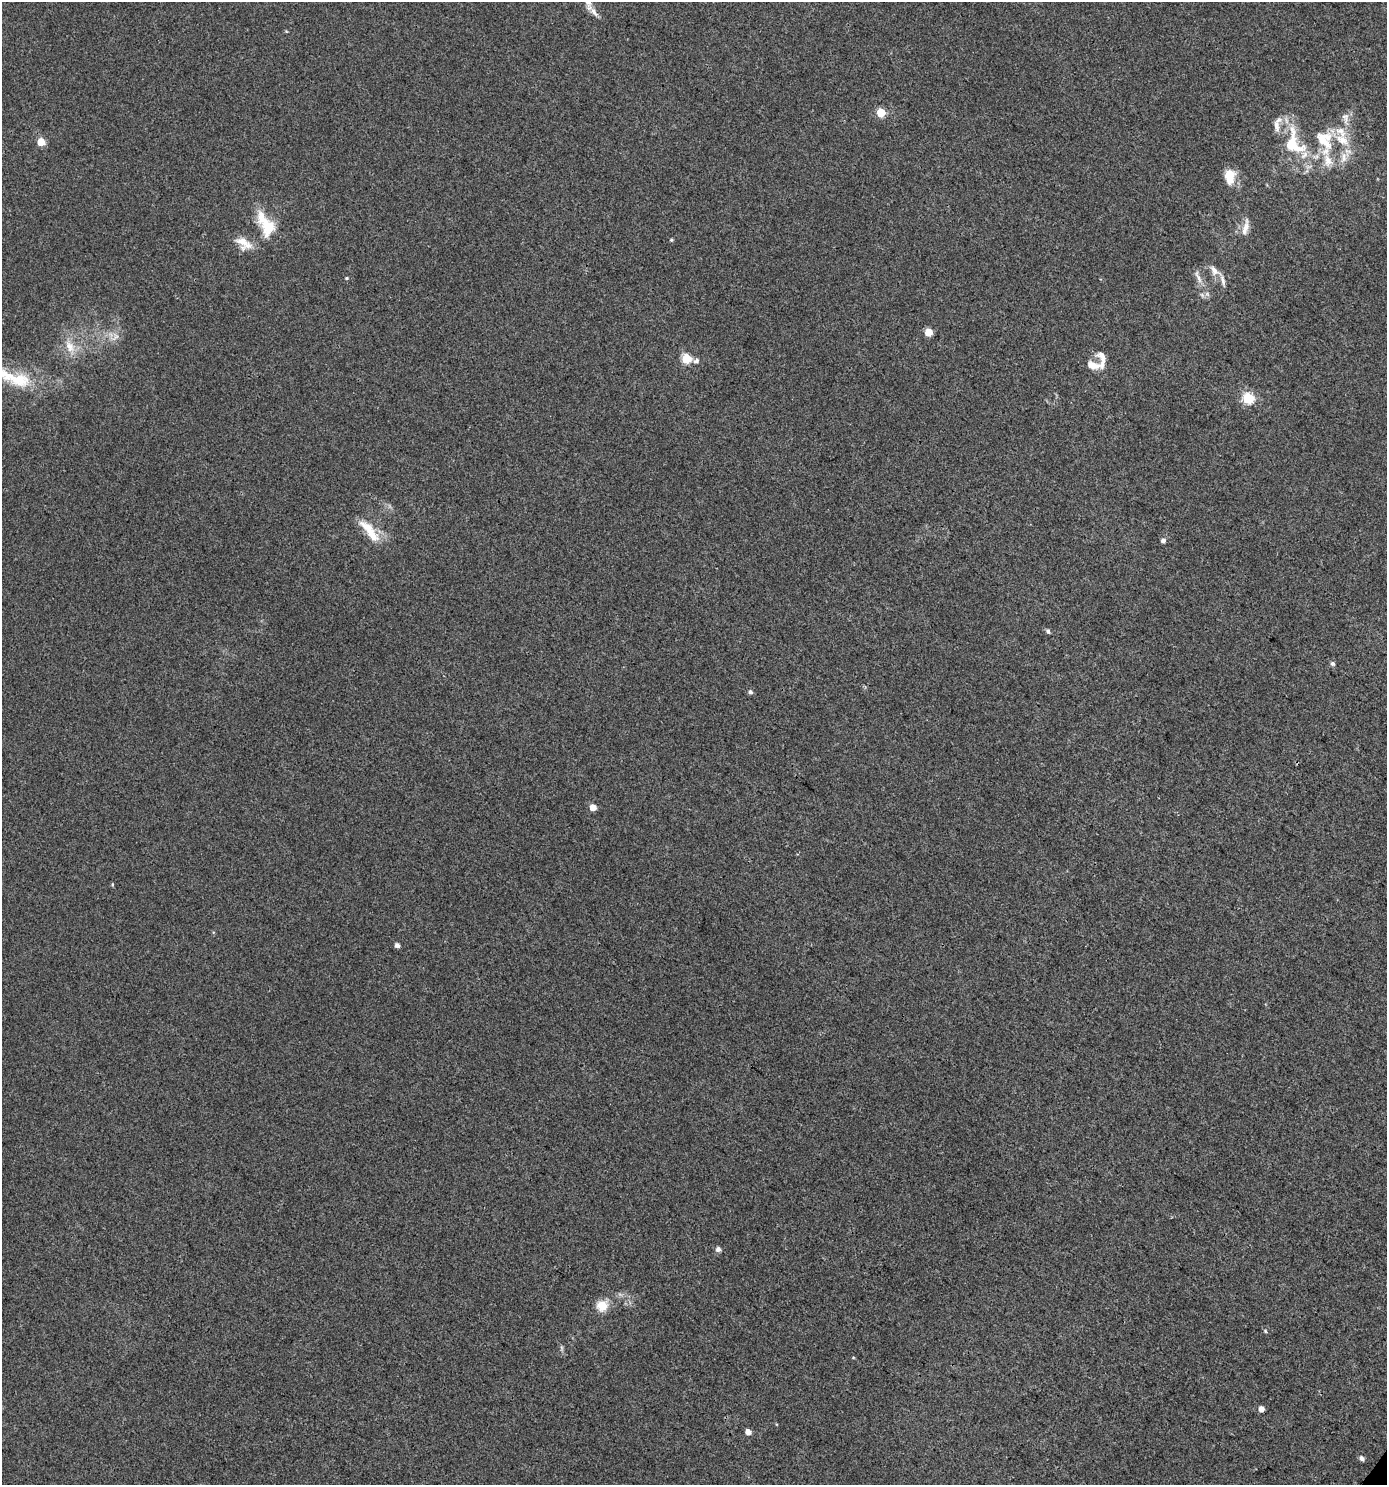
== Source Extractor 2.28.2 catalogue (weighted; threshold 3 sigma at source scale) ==
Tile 6 of 4 x 4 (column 2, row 2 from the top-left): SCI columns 1611-2995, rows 3010-4492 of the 6058 x 6012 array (HDU 1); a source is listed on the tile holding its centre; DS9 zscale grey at full resolution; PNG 1389 x 1487 px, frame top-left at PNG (2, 2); no overlay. Shown black and unused: <1% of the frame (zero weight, under 3 of 4 exposures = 5% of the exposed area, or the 3 px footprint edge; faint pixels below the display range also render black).
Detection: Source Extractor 2.28.2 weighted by HDU 2 'WHT'; one run over the whole footprint, this tile lists its part. Background 0.00357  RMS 0.004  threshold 0.0181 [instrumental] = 3 sigma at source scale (4.5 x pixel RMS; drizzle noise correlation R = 1.50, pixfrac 1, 0.0396/0.0396 arcsec/px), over >= 5 px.
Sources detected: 47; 9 inside a brighter listed object's ellipse — not listed separately; the other 38 listed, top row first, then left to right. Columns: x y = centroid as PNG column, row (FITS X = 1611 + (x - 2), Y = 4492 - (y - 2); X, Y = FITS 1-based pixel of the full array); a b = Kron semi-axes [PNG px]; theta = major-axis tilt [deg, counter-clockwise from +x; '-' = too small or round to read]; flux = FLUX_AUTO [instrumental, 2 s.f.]
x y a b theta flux
588 2 17 8 -55 3.1
286 31 4 3 - 0.37
881 113 5 5 - 16
1345 118 16 9 -85 2.9
1324 139 30 22 -52 16
41 142 5 5 - 11
1293 145 50 28 -80 22
1230 176 15 10 -90 8.5
266 225 36 17 -63 13
1245 227 25 7 77 3.3
671 240 5 4 - 0.5
244 243 23 13 -35 5.8
1214 270 18 8 -41 3.1
1198 277 22 5 -66 2.7
346 278 5 4 - 0.47
928 332 5 5 - 10
115 337 14 7 50 2.5
70 346 20 11 -60 6
1102 356 17 10 -47 3.2
686 359 5 5 - 23
696 361 7 6 - 1.3
1093 365 20 11 -14 4.2
1248 398 6 5 - 34
370 531 38 11 -51 9.4
1163 540 5 5 - 1.5
1048 631 5 5 - 0.94
1332 663 6 5 - 0.91
750 692 5 5 - 1.1
593 807 5 5 - 4.6
112 884 5 3 - 0.43
397 945 5 4 - 1.6
718 1249 5 5 - 1.7
602 1306 14 13 - 5.8
1265 1331 5 4 - 0.47
562 1348 7 4 -71 0.71
1261 1409 5 4 - 2.9
748 1432 5 4 - 3
1362 1458 6 5 - 1.3
Isophote crosses this tile's border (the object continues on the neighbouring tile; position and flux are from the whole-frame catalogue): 1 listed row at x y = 588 2